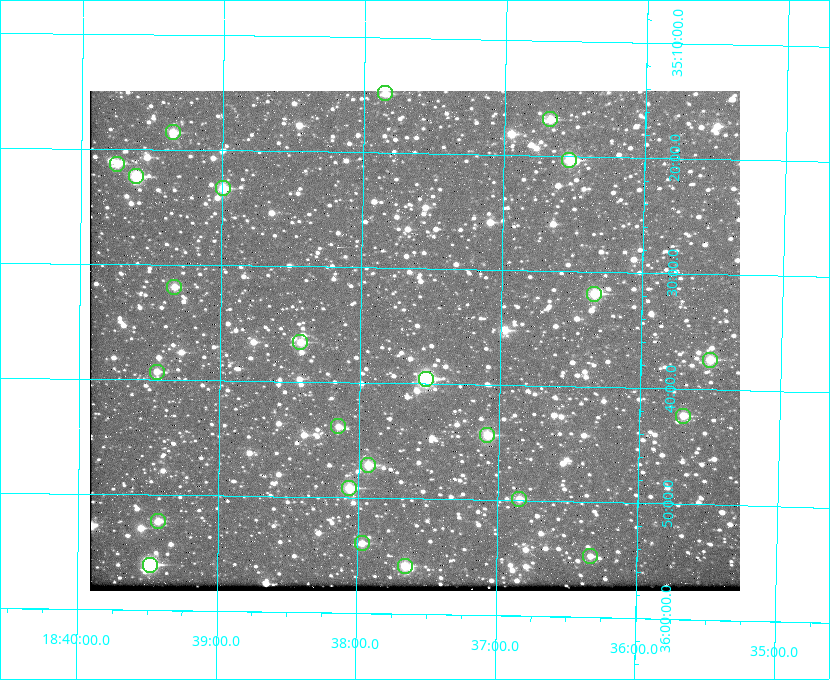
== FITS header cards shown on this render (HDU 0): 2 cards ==
NAXIS1  =                  650 / Width of table row in bytes
NAXIS2  =                  500 / Number of rows in table

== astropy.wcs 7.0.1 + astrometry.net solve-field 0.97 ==
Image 650 x 500 px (HDU 0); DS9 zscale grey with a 90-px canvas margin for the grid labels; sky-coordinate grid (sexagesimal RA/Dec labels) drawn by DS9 from the SOLVED WCS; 24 Tycho-2 reference stars matched to detected sources circled (green)
Header WCS: none
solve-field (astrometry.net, Tycho-2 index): SOLVED blind (the file carries no WCS)
Solved WCS: RA---TAN-SIP/DEC--TAN-SIP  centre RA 18:37:37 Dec +35:36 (279.40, +35.60 deg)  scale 5.21 arcsec/px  FOV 56.5' x 43.4'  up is +179 deg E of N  parity flipped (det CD > 0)
(file carries no celestial WCS; the grid is the blind solution)
Tycho-2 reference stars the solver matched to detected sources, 24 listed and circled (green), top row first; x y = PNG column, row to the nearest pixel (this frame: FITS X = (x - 90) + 1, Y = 500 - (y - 91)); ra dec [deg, ICRS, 3 dp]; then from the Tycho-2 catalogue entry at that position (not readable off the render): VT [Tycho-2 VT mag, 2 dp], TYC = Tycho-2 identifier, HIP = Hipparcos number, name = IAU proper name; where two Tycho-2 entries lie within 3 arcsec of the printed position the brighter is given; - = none
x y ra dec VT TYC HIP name
385 93 279.462 +35.247 10.59 2645-881-1 - -
550 119 279.169 +35.281 10.53 2645-756-1 - -
173 132 279.838 +35.309 10.90 2645-842-1 - -
569 160 279.134 +35.339 9.91 2645-980-1 - -
117 164 279.936 +35.355 10.62 2645-481-1 - -
136 176 279.902 +35.373 9.13 2645-567-1 - -
223 188 279.747 +35.388 10.29 2645-648-1 - -
174 287 279.832 +35.532 10.61 2645-711-1 - -
594 294 279.085 +35.532 9.84 2645-710-1 - -
300 342 279.606 +35.610 10.50 2645-565-1 - -
710 360 278.877 +35.623 10.37 2632-1282-1 - -
157 372 279.862 +35.655 10.83 2649-120-1 - -
426 379 279.382 +35.660 8.88 2649-136-1 91311 -
683 416 278.922 +35.705 10.37 2636-96-1 - -
338 426 279.537 +35.731 11.00 2649-31-1 - -
487 435 279.271 +35.739 10.27 2649-22-1 - -
368 465 279.483 +35.786 9.96 2649-1276-1 - -
349 488 279.516 +35.819 10.07 2649-1464-1 - -
519 499 279.212 +35.831 10.99 2649-1529-1 - -
158 521 279.857 +35.871 10.88 2649-1588-1 - -
362 543 279.492 +35.899 10.86 2649-1492-1 - -
590 556 279.083 +35.912 11.42 2649-1448-1 - -
150 565 279.871 +35.934 9.15 2649-1364-1 91485 -
405 566 279.414 +35.931 10.32 2649-1381-1 - -